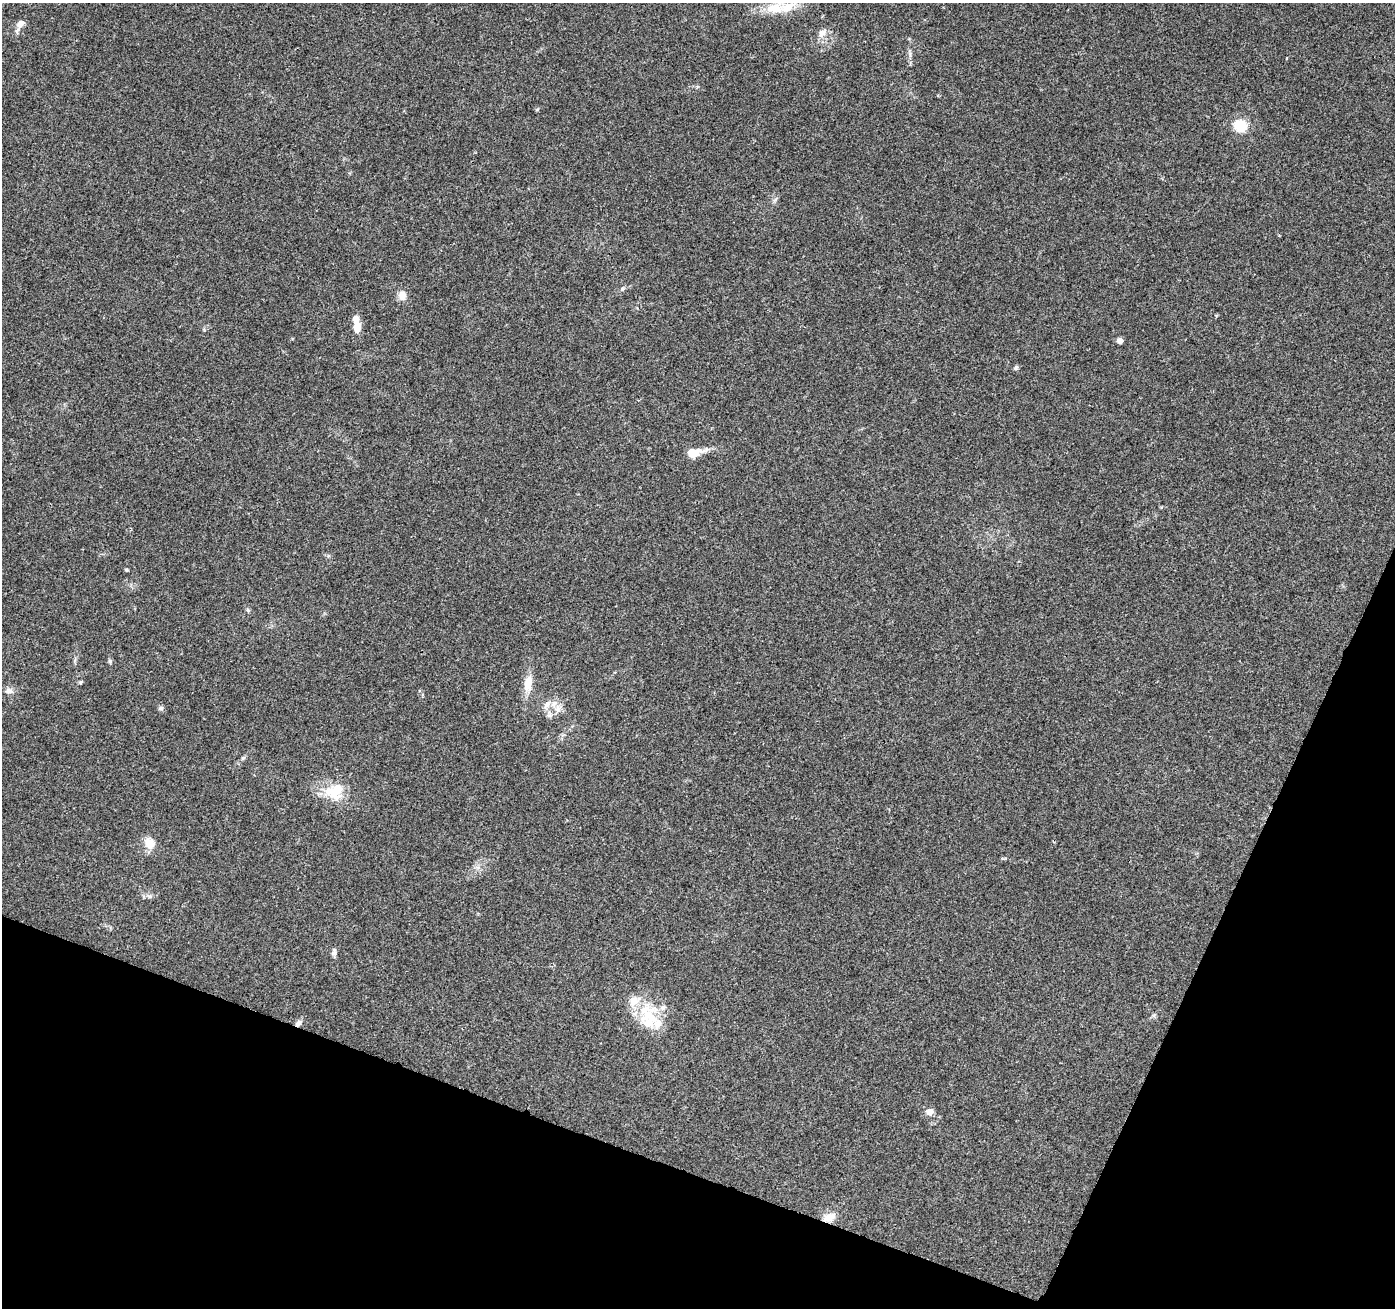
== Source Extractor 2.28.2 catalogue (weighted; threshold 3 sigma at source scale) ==
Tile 15 of 4 x 4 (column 3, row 4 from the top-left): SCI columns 2801-4193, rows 282-1587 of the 5593 x 5721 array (HDU 1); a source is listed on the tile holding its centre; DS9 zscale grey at full resolution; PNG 1397 x 1310 px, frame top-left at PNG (2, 3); no overlay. Shown black and unused: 19% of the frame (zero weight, under 3 of 4 exposures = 1% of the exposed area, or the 3 px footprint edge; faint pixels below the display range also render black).
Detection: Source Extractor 2.28.2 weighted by HDU 2 'WHT'; one run over the whole footprint, this tile lists its part. Background 0.0744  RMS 0.0045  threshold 0.0202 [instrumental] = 3 sigma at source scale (4.5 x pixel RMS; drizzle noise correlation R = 1.50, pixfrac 1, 0.0396/0.0396 arcsec/px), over >= 5 px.
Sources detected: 37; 1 inside a brighter object's white glare — not listed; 7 inside a brighter listed object's ellipse — not listed separately; the other 29 listed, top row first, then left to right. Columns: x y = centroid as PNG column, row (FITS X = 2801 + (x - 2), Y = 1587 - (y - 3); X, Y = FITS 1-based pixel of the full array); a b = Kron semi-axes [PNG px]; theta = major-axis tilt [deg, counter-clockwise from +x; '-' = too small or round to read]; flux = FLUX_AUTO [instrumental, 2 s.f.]
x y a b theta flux
775 8 29 14 3 10
20 24 11 8 49 2.8
822 33 12 8 33 2.8
537 110 6 4 2 0.5
1240 126 13 11 -20 11
622 289 5 5 - 0.69
402 295 12 9 -80 3.6
357 327 9 7 -90 5.4
1120 341 6 6 - 1.7
1016 368 7 5 64 0.81
694 452 17 9 9 7.9
126 570 6 3 -19 0.52
248 610 6 4 -71 0.6
110 661 6 5 - 0.7
80 682 5 4 - 0.67
528 684 21 10 85 6.4
9 691 10 8 0 1.9
554 703 11 7 33 2.9
161 708 7 5 17 0.98
243 758 7 4 44 0.77
334 792 29 23 19 13
149 843 17 13 -60 5.1
149 896 6 4 -18 0.87
334 952 10 6 81 1.4
633 1001 15 12 56 5.5
649 1015 30 21 53 16
298 1023 9 6 45 1.7
929 1111 9 8 - 2.8
829 1217 15 9 24 4.9
Overlapping masked pixels (flux is a lower limit): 2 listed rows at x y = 298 1023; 829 1217